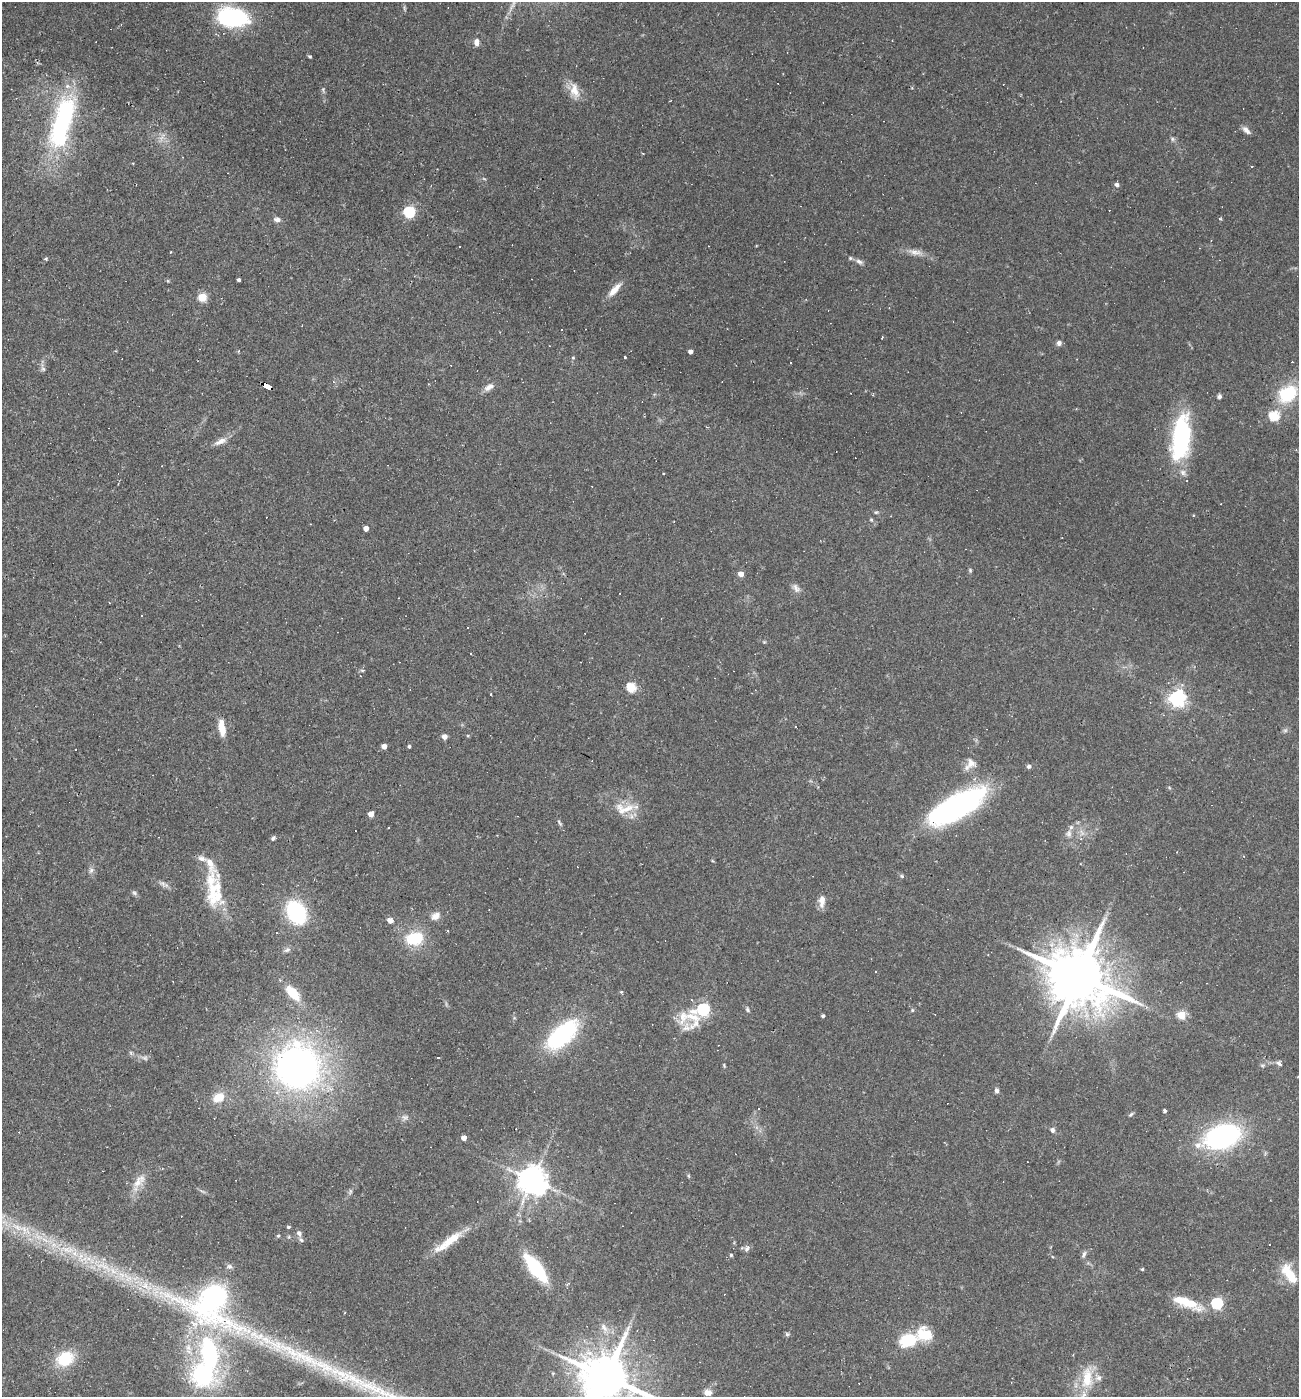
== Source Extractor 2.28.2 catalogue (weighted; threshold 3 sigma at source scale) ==
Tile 11 of 4 x 4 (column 3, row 3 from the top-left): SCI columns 2863-4159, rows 1396-2790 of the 5591 x 5579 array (HDU 1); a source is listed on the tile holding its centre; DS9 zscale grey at full resolution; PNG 1301 x 1399 px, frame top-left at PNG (2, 2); no overlay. Shown black and unused: <1% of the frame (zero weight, under 2 of 3 exposures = <1% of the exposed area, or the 3 px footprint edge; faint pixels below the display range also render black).
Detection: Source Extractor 2.28.2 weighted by HDU 2 'WHT'; one run over the whole footprint, this tile lists its part. Background 0.0501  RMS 0.0055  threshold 0.025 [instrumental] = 3 sigma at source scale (4.5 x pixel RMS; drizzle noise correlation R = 1.50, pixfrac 1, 0.05/0.05 arcsec/px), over >= 5 px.
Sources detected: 174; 3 too faint to see at this stretch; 1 inside a brighter object's white glare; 31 cosmic-ray / hot-pixel residue — not listed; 11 inside a brighter listed object's ellipse — not listed separately; the other 128 listed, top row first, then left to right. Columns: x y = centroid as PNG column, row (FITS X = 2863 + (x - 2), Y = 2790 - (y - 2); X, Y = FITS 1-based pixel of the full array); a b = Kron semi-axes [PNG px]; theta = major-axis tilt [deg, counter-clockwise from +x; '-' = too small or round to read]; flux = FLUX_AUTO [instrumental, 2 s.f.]
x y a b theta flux
404 8 8 4 -82 0.88
233 17 28 16 -5 75
121 24 4 3 - 0.43
476 42 9 6 87 2.7
310 56 4 4 - 0.79
323 89 5 5 - 0.82
574 90 23 12 -75 8.2
63 121 57 19 74 97
1246 130 12 6 -46 2.5
1172 139 6 5 - 1.1
182 157 3 2 - 0.39
1252 166 3 3 - 1.3
1117 184 5 4 - 2.1
409 212 5 5 - 70
277 219 9 6 -7 2.2
1220 219 5 3 - 0.55
171 252 3 2 - 0.59
915 252 24 7 -12 4.9
46 259 4 4 - 0.91
859 261 11 6 -23 2.3
239 280 3 3 - 1.2
615 290 22 7 48 6
202 297 5 5 - 25
1059 343 6 6 - 1.9
690 352 4 4 - 2.6
573 357 5 5 - 0.76
625 357 3 3 - 2
790 362 2 2 - 0.45
43 368 14 5 -75 1.8
333 382 5 4 - 0.87
267 386 8 4 -29 150
489 387 14 7 34 3.4
1288 394 23 17 37 28
1219 396 5 5 - 1.4
1274 416 5 5 - 37
706 427 4 3 - 0.5
1181 438 51 22 84 60
220 441 18 7 24 4.2
663 473 3 2 - 0.54
876 512 5 4 - 0.7
871 520 5 4 - 0.68
366 528 4 4 - 4
970 570 5 4 - 0.7
741 574 4 4 - 5.2
796 588 14 8 -54 2.7
620 593 2 2 - 0.32
764 642 5 4 - 0.56
362 670 6 4 -1 0.71
631 687 5 5 - 35
1177 698 6 6 - 230
222 728 17 6 -82 8.9
1285 730 7 4 0 1
444 737 4 4 - 4
384 746 4 4 - 4.4
409 746 3 3 - 1
970 764 17 12 44 5.4
1029 766 5 5 - 1.5
957 806 65 23 30 120
624 809 33 14 5 12
371 814 4 4 - 6.7
559 822 9 4 -51 1
389 828 3 3 - 1.7
1069 833 11 9 80 3.1
1082 833 10 6 -71 2.5
273 838 6 4 47 1.2
202 859 14 6 -16 2.9
91 870 9 6 73 1.8
162 884 11 7 -36 2.2
214 892 52 19 80 24
134 893 8 5 -40 1.2
822 901 16 7 87 4.4
296 912 15 11 -59 75
435 916 13 9 36 4
390 920 4 4 - 7.2
414 938 18 14 4 21
287 950 10 6 20 1.7
988 955 3 2 - 0.55
1079 976 19 14 -29 5400
621 992 4 4 - 0.57
293 993 17 9 -48 16
691 1000 3 3 - 1.7
747 1009 8 5 -60 1.2
702 1010 17 7 36 90
912 1010 5 4 - 0.71
1181 1015 5 4 - 23
823 1016 3 3 - 1.1
562 1035 29 14 42 79
144 1058 11 6 -18 1.9
1279 1064 8 4 -38 1.5
724 1065 6 3 -71 0.61
1262 1065 6 4 -18 0.8
298 1067 44 42 -37 260
996 1091 6 5 - 1.5
218 1097 13 9 28 9.4
1164 1111 4 3 - 1.8
1131 1114 7 4 41 0.9
405 1117 9 8 - 2.2
1052 1130 6 5 - 1.8
1222 1136 26 16 18 140
464 1138 4 4 - 4.8
688 1176 6 4 -88 0.6
532 1180 9 8 - 880
138 1182 20 12 61 7.7
203 1191 10 3 -21 1
288 1227 5 4 - 0.71
299 1233 8 6 -63 2
278 1236 4 4 - 0.68
289 1237 6 4 -72 0.67
449 1241 45 9 36 16
746 1249 8 6 64 1.7
1084 1254 10 5 68 1.6
731 1255 4 4 - 0.71
1052 1257 4 3 - 0.6
536 1268 24 9 -52 49
1142 1269 4 3 - 0.67
1288 1272 25 15 -53 13
212 1303 68 51 -29 180
1187 1303 40 11 -22 17
1217 1303 5 5 - 63
604 1328 15 7 -58 3.9
924 1334 21 17 -8 14
908 1340 15 11 10 24
65 1359 18 14 24 22
553 1373 5 3 - 0.49
202 1375 7 7 - 250
606 1376 15 12 -23 3400
1087 1378 28 13 87 17
708 1392 9 7 -6 3.5
Overlapping masked pixels (flux is a lower limit): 1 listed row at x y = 267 386
Isophote crosses this tile's border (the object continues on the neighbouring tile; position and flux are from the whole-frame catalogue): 2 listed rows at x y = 606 1376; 1087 1378
Unlisted compact peaks at least as high as the median listed source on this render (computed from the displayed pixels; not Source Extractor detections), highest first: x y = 787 1334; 902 876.